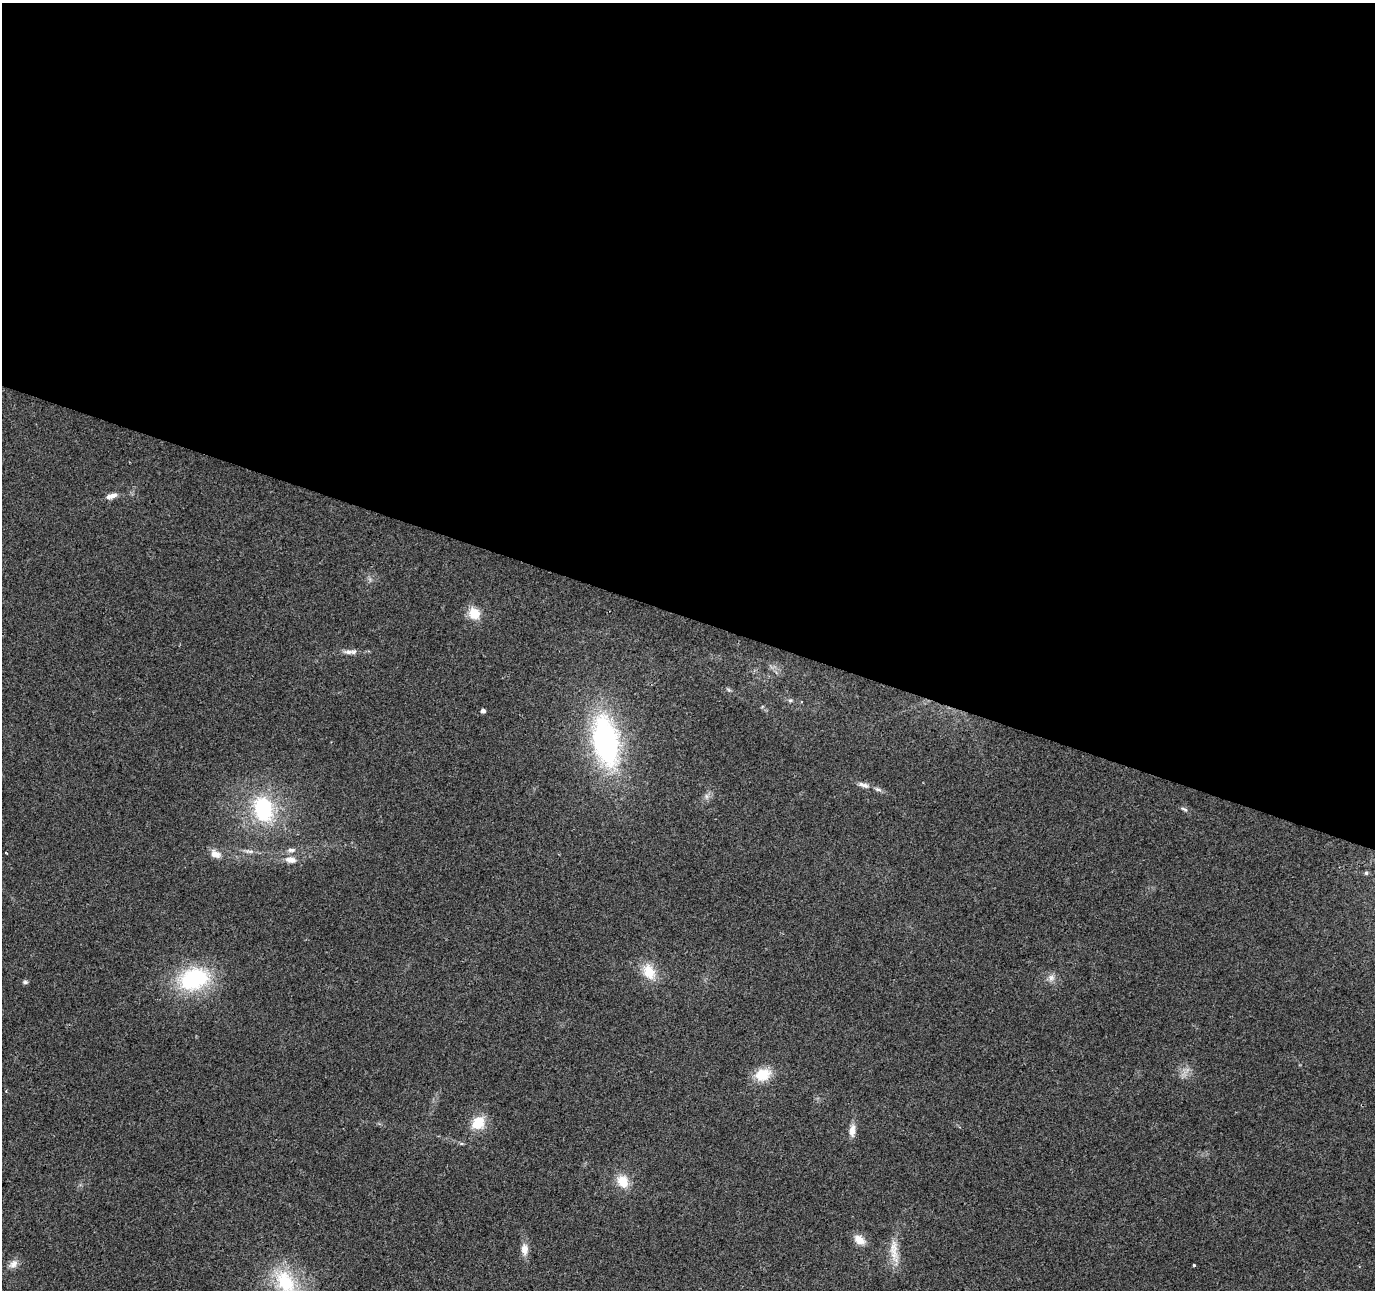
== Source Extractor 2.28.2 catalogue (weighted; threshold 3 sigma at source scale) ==
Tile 3 of 4 x 4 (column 3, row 1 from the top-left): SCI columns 2747-4119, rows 4078-5365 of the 5500 x 5642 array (HDU 1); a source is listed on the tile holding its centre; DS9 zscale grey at full resolution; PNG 1377 x 1292 px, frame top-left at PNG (2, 3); no overlay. Shown black and unused: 48% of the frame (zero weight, under 2 of 3 exposures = <1% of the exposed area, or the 3 px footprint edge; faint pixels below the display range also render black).
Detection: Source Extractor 2.28.2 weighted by HDU 2 'WHT'; one run over the whole footprint, this tile lists its part. Background 0.0384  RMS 0.0065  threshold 0.0294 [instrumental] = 3 sigma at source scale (4.5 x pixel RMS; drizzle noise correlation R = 1.50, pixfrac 1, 0.0396/0.0396 arcsec/px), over >= 5 px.
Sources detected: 33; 1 too faint to see at this stretch — not listed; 2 inside a brighter listed object's ellipse — not listed separately; the other 30 listed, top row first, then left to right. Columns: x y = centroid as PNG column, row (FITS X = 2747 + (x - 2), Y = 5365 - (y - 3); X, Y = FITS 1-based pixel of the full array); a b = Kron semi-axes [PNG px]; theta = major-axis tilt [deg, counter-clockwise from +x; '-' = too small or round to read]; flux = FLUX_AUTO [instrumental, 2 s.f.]
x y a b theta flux
111 496 15 6 18 4.2
474 613 12 11 - 13
349 652 14 6 -2 3.5
790 700 6 5 - 1.1
483 711 4 4 - 2.6
606 741 58 27 -79 140
864 785 17 6 -17 3.6
706 796 7 4 -89 1.7
263 809 27 20 -73 56
1184 809 9 5 -25 1.4
291 850 12 5 3 2.6
249 851 16 5 -7 3.1
6 853 3 2 - 0.55
215 854 13 8 -28 5.8
293 860 11 9 -10 4.1
1366 873 5 4 - 1.2
649 972 21 15 -66 15
1051 978 10 9 - 3.4
194 979 31 21 17 69
25 982 7 5 0 1.2
763 1075 21 15 20 14
478 1123 16 13 44 15
852 1130 16 7 86 5
623 1181 15 12 -56 12
859 1240 15 9 -35 7.1
524 1249 16 9 -89 5.6
894 1251 37 10 -84 11
13 1264 13 9 47 4.3
1194 1265 3 3 - 3.1
285 1283 35 21 -62 42
Isophote crosses this tile's border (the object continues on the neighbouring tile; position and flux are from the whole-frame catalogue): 1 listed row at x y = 285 1283